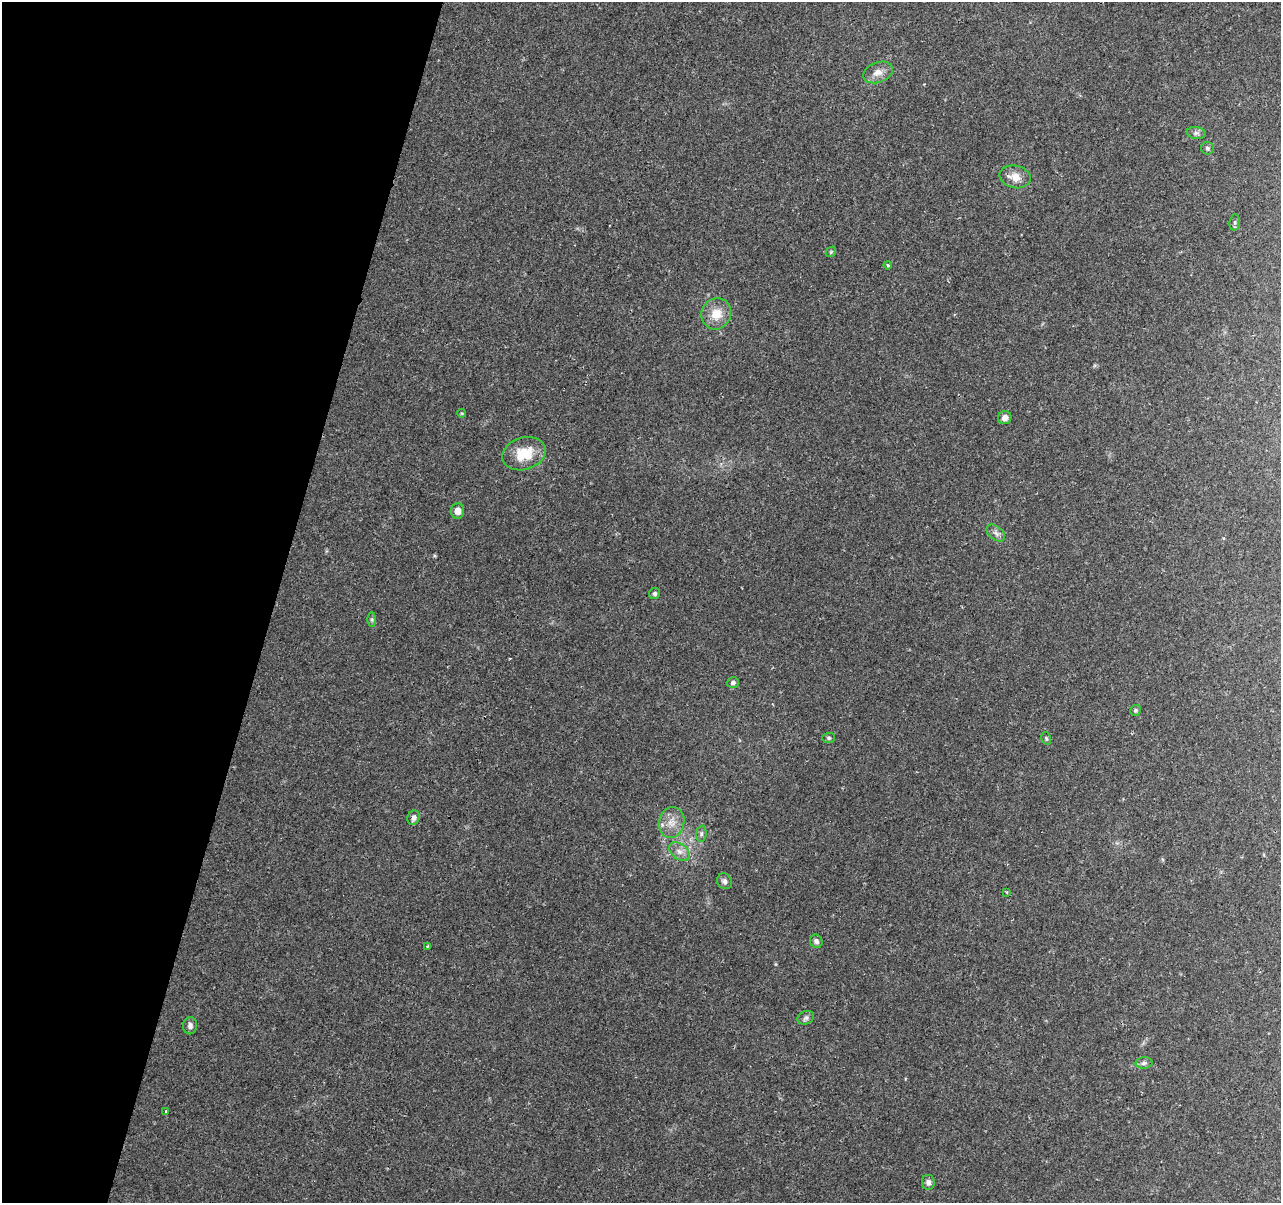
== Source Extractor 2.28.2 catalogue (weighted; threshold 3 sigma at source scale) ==
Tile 9 of 4 x 4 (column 1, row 3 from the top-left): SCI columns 16-1294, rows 1473-2673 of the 5156 x 5407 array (HDU 1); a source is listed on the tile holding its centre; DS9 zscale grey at full resolution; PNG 1283 x 1205 px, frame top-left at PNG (2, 2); each listed source drawn as its Kron ellipse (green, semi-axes under 4 px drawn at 4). Shown black and unused: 21% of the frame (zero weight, under 2 of 3 exposures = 3% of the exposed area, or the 3 px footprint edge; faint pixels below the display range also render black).
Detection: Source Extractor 2.28.2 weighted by HDU 2 'WHT'; one run over the whole footprint, this tile lists its part. Background 0.117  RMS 0.0067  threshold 0.0302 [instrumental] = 3 sigma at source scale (4.5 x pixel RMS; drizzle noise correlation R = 1.50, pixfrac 1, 0.0396/0.0396 arcsec/px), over >= 5 px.
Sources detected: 32; all 32 listed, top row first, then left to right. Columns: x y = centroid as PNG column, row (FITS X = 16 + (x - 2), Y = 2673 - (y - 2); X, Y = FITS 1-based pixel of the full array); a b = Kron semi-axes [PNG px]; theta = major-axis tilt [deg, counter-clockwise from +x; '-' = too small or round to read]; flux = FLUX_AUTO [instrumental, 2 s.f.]
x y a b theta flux
878 72 15 10 21 5.8
1196 133 9 6 -9 2
1208 148 6 6 - 1.4
1015 177 15 11 -13 7.4
1235 222 8 5 85 1.3
831 252 6 4 46 0.82
888 265 4 3 - 0.79
716 314 16 14 61 11
462 413 4 4 - 0.67
1005 418 6 6 - 3.7
524 454 22 16 17 20
457 511 7 6 - 4.7
996 533 10 6 -40 2.6
655 594 6 5 - 1.4
372 619 7 4 90 1.1
733 683 6 5 - 1.9
1135 710 5 5 - 1.3
829 738 6 5 - 1.1
1046 738 6 5 - 1.1
414 818 7 6 - 2.3
672 822 16 12 75 8.1
701 834 8 5 85 1.5
679 851 11 7 -39 4.2
725 881 8 7 - 2.2
1007 892 4 3 - 0.76
816 941 7 6 - 2
428 946 3 3 - 2.8
806 1018 8 6 22 1.8
190 1026 8 7 - 2.5
1144 1063 8 6 1 1.8
166 1112 4 3 - 1.3
928 1182 7 6 - 2.6